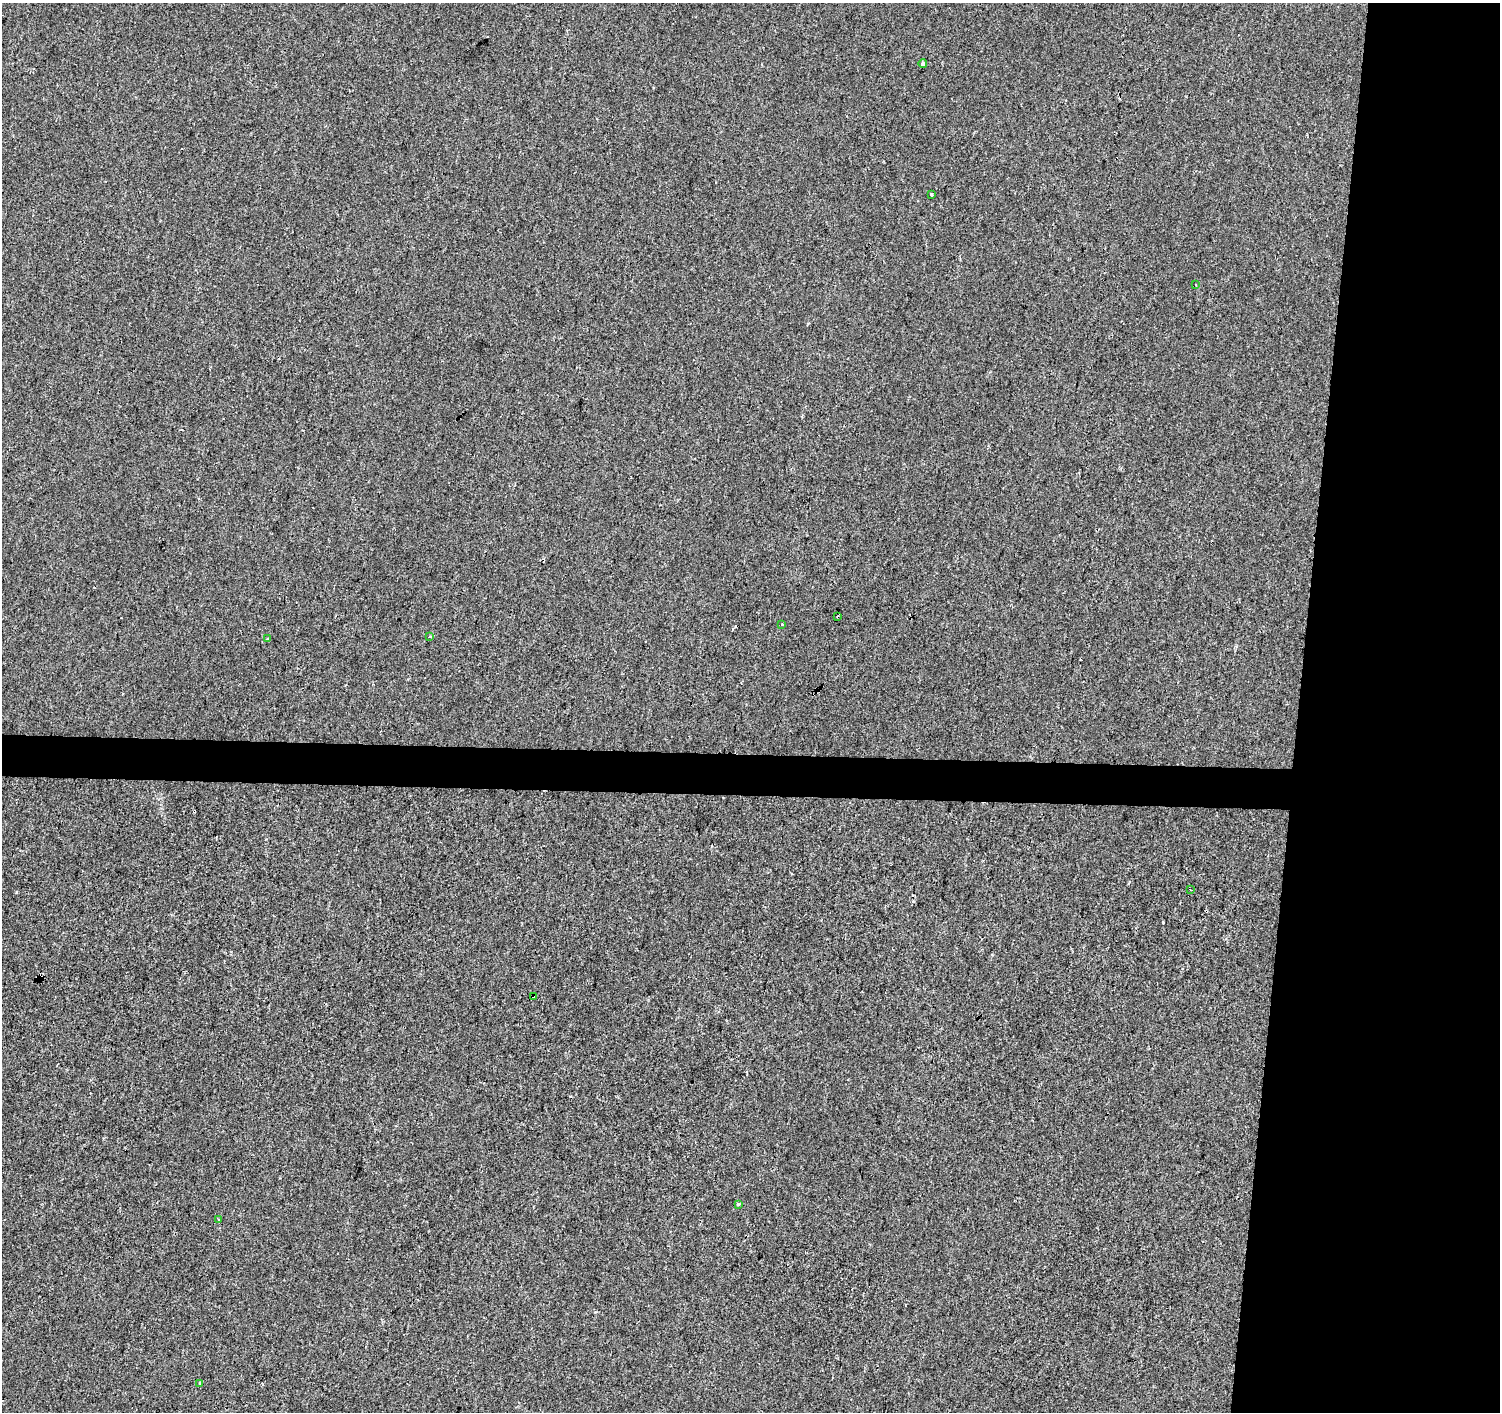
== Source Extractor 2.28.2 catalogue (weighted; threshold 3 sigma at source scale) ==
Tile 6 of 3 x 3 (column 3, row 2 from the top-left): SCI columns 3005-4502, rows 1692-3101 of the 4502 x 4738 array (HDU 1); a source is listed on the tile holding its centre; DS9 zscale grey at full resolution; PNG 1502 x 1414 px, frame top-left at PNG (2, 3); each listed source drawn as its Kron ellipse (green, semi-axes under 4 px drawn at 4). Shown black and unused: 16% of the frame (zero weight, under 2 of 3 exposures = <1% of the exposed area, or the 3 px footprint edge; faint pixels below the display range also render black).
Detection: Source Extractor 2.28.2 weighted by HDU 2 'WHT'; one run over the whole footprint, this tile lists its part. Background -7.82e-04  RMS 0.0042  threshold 0.0187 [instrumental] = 3 sigma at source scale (4.5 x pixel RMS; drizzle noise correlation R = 1.50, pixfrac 1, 0.0396/0.0396 arcsec/px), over >= 5 px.
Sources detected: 15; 3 cosmic-ray / hot-pixel residue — neither listed nor drawn; the other 12 listed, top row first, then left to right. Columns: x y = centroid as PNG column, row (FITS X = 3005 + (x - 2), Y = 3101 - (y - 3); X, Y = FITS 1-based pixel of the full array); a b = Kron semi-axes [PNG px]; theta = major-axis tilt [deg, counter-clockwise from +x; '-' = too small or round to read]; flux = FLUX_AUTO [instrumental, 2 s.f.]
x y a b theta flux
923 63 4 3 - 1.4
931 194 3 3 - 0.97
1195 285 3 2 - 0.47
838 617 3 3 - 2
782 624 3 2 - 0.81
430 636 3 3 - 1.1
267 639 3 3 - 0.52
1191 890 3 2 - 0.43
533 996 3 3 - 0.98
738 1204 3 3 - 0.93
219 1219 3 3 - 1.1
200 1383 3 3 - 2.2
Overlapping masked pixels (flux is a lower limit): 2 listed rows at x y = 838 617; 533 996
Unlisted compact peaks at least as high as the median listed source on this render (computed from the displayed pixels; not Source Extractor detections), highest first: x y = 1163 922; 16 892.